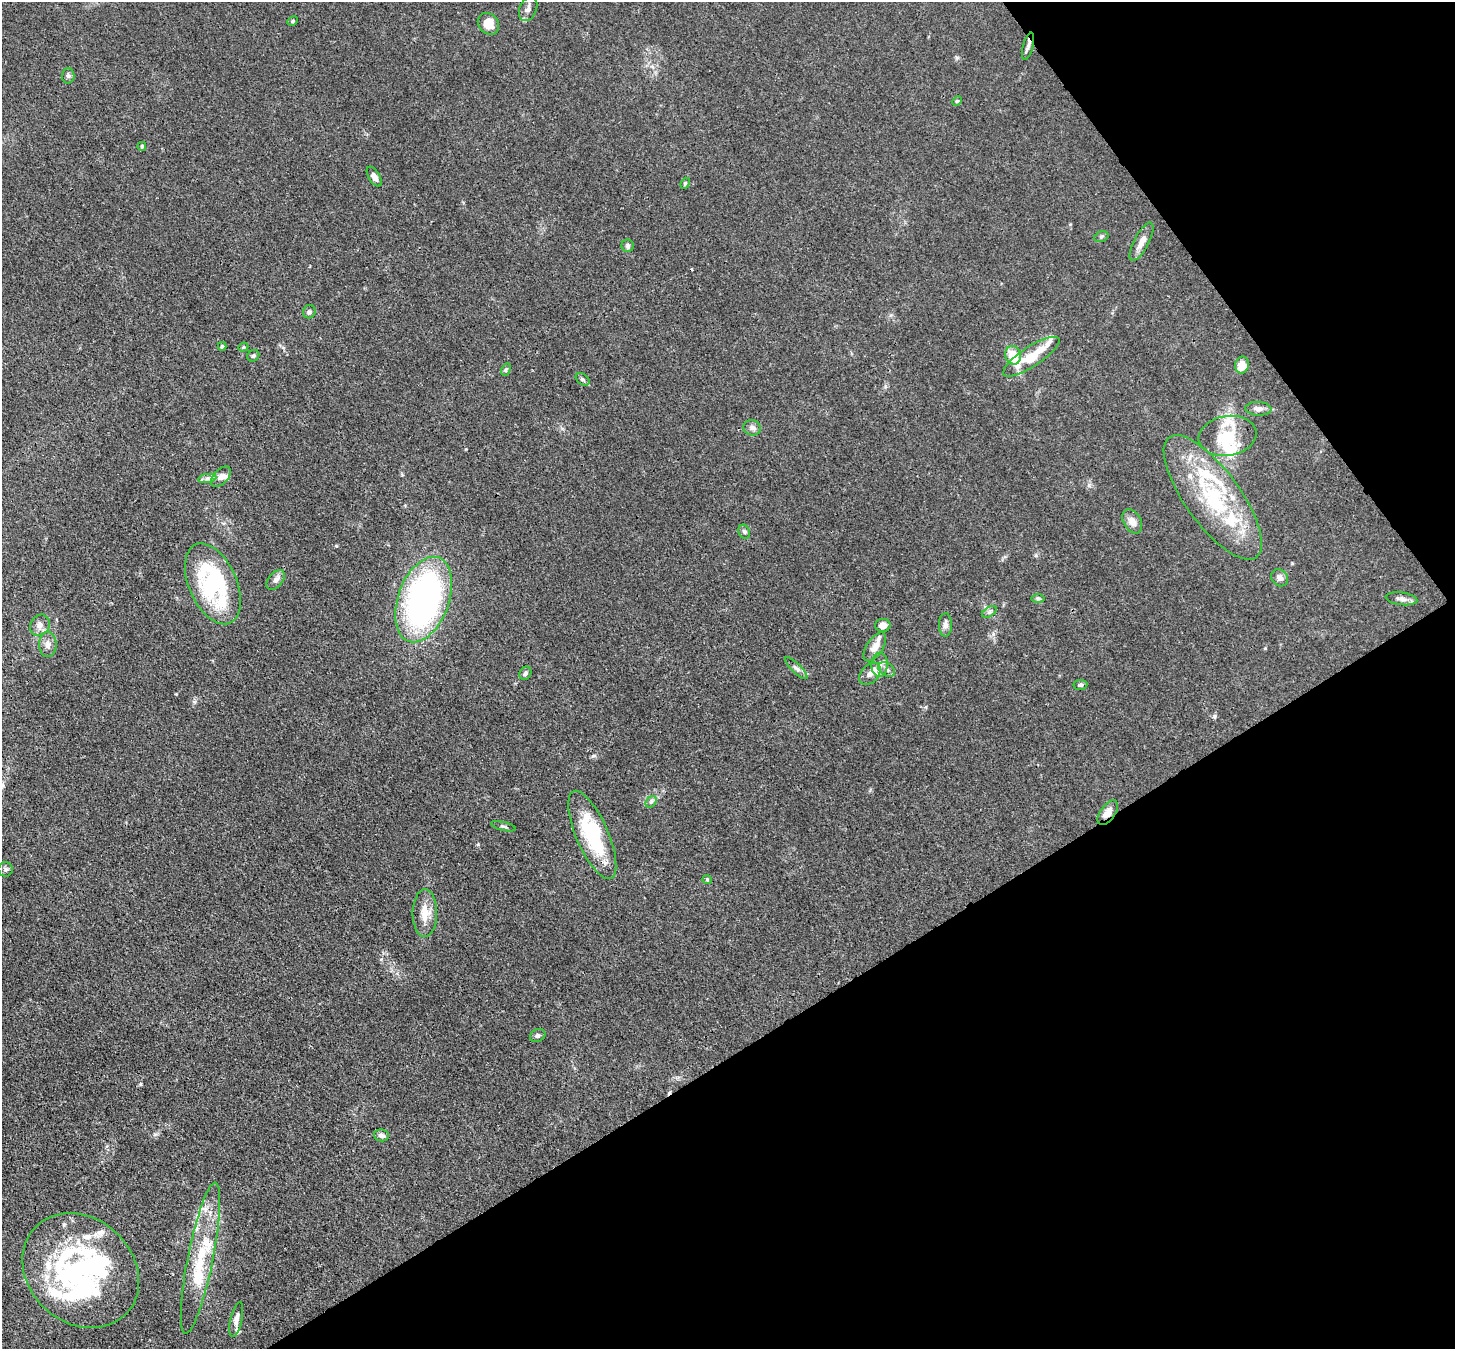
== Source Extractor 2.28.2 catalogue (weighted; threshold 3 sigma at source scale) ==
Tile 12 of 4 x 4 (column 4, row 3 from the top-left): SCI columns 4438-5890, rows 1692-3038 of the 5970 x 5942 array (HDU 1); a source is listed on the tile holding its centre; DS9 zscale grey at full resolution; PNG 1457 x 1351 px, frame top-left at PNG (2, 2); each listed source drawn as its Kron ellipse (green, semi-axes under 4 px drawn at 4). Shown black and unused: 30% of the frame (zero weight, under 3 of 4 exposures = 7% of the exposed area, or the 3 px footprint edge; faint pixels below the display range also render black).
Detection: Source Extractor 2.28.2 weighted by HDU 2 'WHT'; one run over the whole footprint, this tile lists its part. Background 0.021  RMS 0.0029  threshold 0.0129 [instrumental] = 3 sigma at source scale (4.5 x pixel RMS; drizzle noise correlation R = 1.50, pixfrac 1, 0.05/0.05 arcsec/px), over >= 5 px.
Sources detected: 89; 10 inside a brighter object's white glare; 2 cosmic-ray / hot-pixel residue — neither listed nor drawn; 18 inside a brighter listed object's ellipse — not listed separately; the other 59 listed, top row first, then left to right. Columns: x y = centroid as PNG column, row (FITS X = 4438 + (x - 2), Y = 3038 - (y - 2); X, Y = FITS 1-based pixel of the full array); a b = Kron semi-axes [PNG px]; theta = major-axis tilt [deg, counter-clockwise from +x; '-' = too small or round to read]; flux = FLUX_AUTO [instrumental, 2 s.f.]
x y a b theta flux
528 9 13 8 67 1.4
293 21 5 4 - 0.39
488 24 12 9 -46 4
1028 46 14 5 75 1.2
68 76 7 6 - 0.66
957 101 5 4 - 0.37
142 146 4 4 - 0.45
374 177 11 5 -58 1.8
685 183 6 4 69 0.38
1101 237 7 5 18 0.53
1142 242 21 7 62 2.4
628 246 6 6 - 0.64
309 312 7 6 - 0.65
222 346 4 3 - 0.45
243 347 5 4 - 0.35
1013 355 9 7 -78 5.7
253 356 6 5 - 0.55
1031 357 33 10 33 9.2
1242 365 8 7 - 3.7
506 370 6 4 64 0.47
582 379 7 5 -38 0.6
1258 409 13 7 -3 1.5
752 428 9 7 -15 1.2
1228 436 29 20 9 9.7
221 477 12 7 47 1.6
207 478 9 4 9 0.9
1213 497 74 27 -54 30
1132 521 13 8 -59 2.2
744 532 7 5 -68 0.63
1280 578 9 8 - 1.4
276 580 11 7 49 1.4
213 584 43 24 -66 35
1038 598 7 4 0 0.48
424 599 44 25 70 90
1401 599 16 6 -7 1.4
989 612 8 4 31 0.72
40 625 11 9 55 1.8
883 625 7 6 - 1.9
945 625 11 6 -89 1.2
48 644 12 8 -90 1.8
875 647 16 8 56 2.4
880 665 12 8 85 2.1
796 668 15 4 -44 1
887 669 9 6 -34 1.1
525 673 7 5 56 0.75
870 674 13 8 48 2
1080 685 7 5 7 0.55
651 802 6 5 - 0.58
1108 813 14 7 54 2.4
503 826 13 2 -13 0.39
592 835 48 16 -67 21
6 869 7 7 - 0.7
707 880 4 4 - 0.33
425 913 24 12 89 4.5
538 1035 8 6 30 0.71
381 1135 7 6 - 0.95
200 1258 77 12 79 16
81 1270 63 52 -42 59
236 1319 18 6 78 1.8
Overlapping masked pixels (flux is a lower limit): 2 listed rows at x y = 1028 46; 1108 813
Unlisted compact peaks at least as high as the median listed source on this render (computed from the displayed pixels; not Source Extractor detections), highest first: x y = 1214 716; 141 1084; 478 844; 336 546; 1089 485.